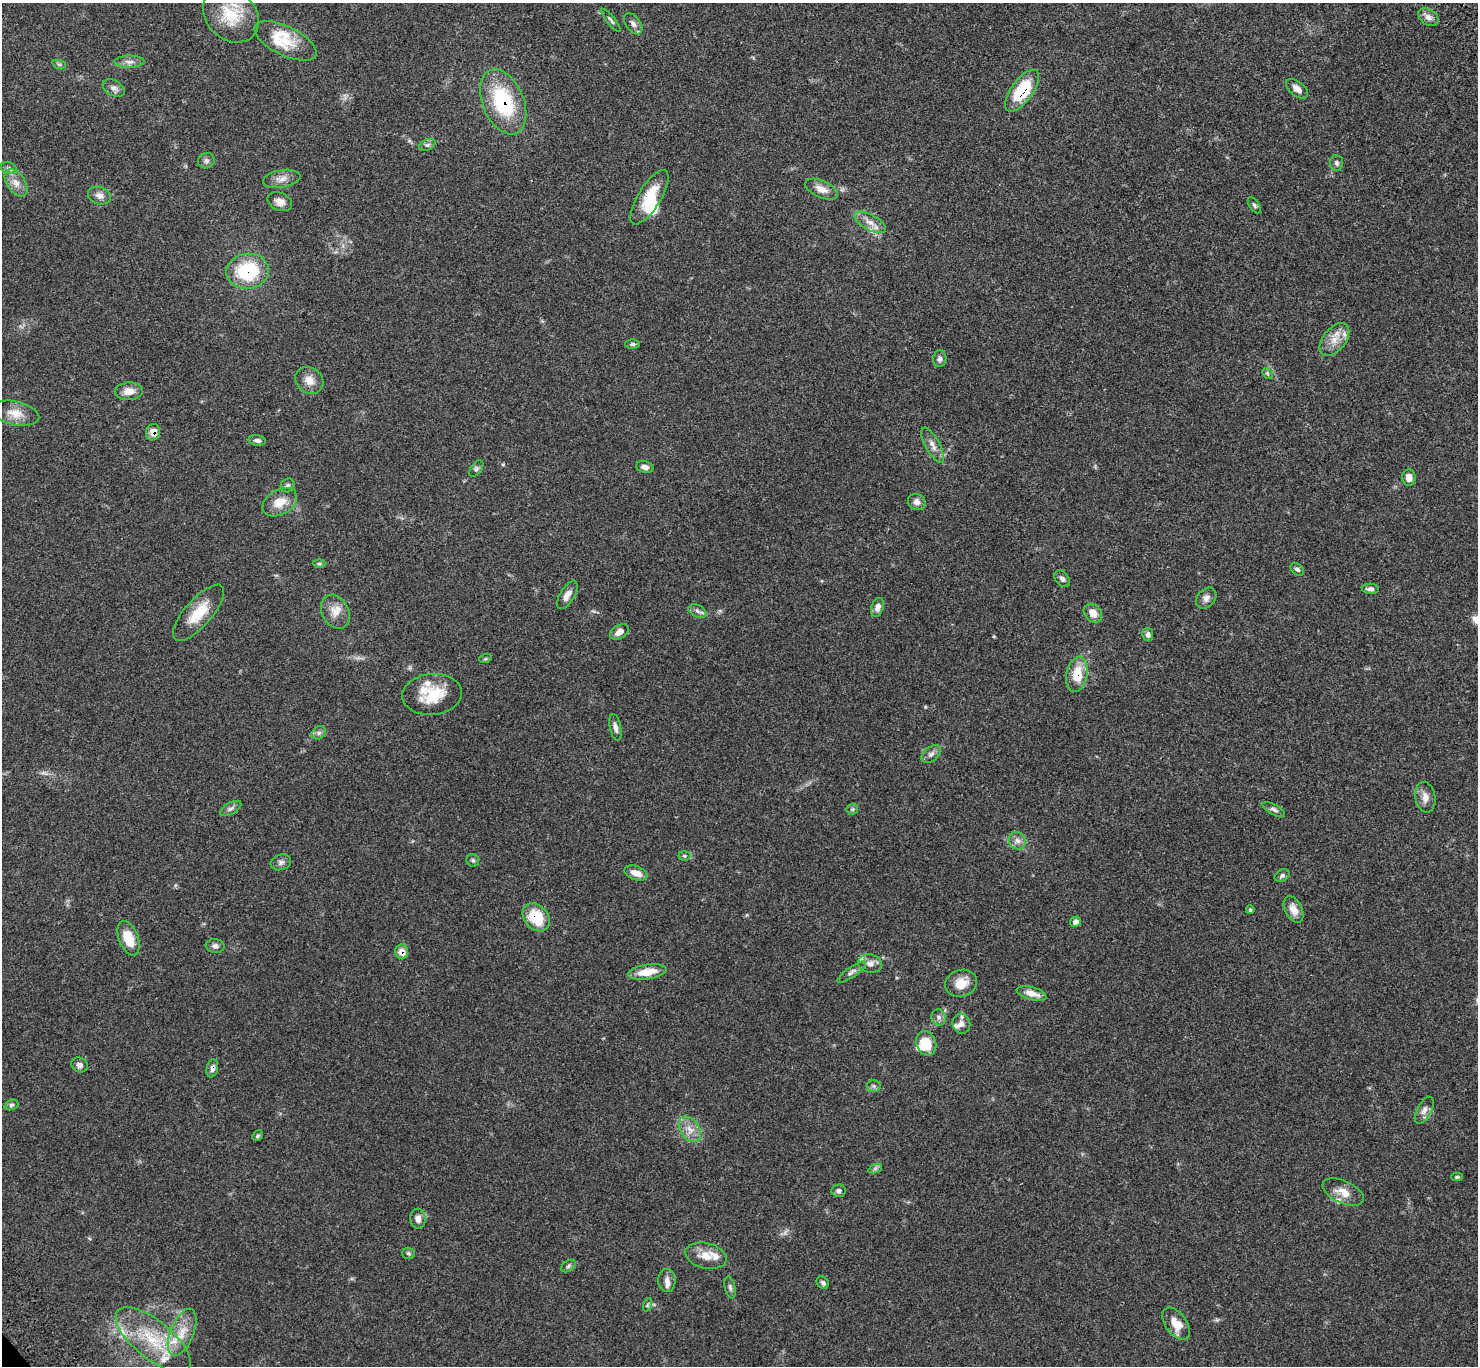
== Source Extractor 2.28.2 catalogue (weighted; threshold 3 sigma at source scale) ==
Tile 10 of 4 x 4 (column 2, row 3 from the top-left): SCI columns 1573-3048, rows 1606-2969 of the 6102 x 6074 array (HDU 1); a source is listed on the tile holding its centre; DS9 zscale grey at full resolution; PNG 1480 x 1368 px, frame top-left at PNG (2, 3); each listed source drawn as its Kron ellipse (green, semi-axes under 4 px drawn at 4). Shown black and unused: <1% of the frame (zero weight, under 3 of 4 exposures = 6% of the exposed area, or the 3 px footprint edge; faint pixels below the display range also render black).
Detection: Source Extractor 2.28.2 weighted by HDU 2 'WHT'; one run over the whole footprint, this tile lists its part. Background 0.0683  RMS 0.0056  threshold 0.025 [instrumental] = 3 sigma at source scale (4.5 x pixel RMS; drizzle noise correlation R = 1.50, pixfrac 1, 0.05/0.05 arcsec/px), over >= 5 px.
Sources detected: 120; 1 inside a brighter object's white glare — neither listed nor drawn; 13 inside a brighter listed object's ellipse — not listed separately; the other 106 listed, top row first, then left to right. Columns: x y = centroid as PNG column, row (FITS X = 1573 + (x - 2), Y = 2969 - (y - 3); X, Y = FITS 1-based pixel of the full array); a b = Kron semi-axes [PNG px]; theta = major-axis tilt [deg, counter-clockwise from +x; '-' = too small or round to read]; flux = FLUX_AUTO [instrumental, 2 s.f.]
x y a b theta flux
231 15 31 24 -43 20
1428 17 11 7 -36 2.9
611 20 14 4 -52 1.2
633 24 12 7 -54 2.7
285 41 34 14 -26 14
129 62 15 6 1 2.8
59 64 7 4 -18 0.93
114 88 12 7 -31 2.7
1297 89 13 7 -38 3.2
1022 91 24 11 54 27
503 102 34 20 -67 42
427 145 8 5 25 1.3
206 161 8 7 - 1.6
1337 163 8 6 -84 1.5
9 168 8 6 -18 1.5
282 179 19 8 9 4.3
16 183 15 9 -56 4.7
821 189 17 8 -24 5.3
99 195 12 8 -19 3.1
649 197 31 11 58 14
280 202 13 8 -25 3.8
1254 205 9 5 -56 1.1
870 222 17 7 -29 4.5
248 271 21 17 7 35
1334 340 19 11 51 7
633 344 7 5 0 1.1
940 359 8 6 84 1.8
1267 373 6 4 -46 0.91
309 380 15 13 -38 5.5
129 391 14 9 3 4.8
15 413 24 12 -12 7.5
153 432 8 7 - 4.6
257 440 8 5 -8 1.7
933 445 19 7 -61 4
645 467 9 5 -14 2.3
476 469 9 5 53 1.3
1409 477 8 6 -85 4
288 485 7 6 - 1.3
280 502 19 12 30 8.4
917 502 9 8 - 2.7
319 564 6 4 1 0.81
1297 569 8 5 -42 1.4
1062 579 9 6 -51 1.7
1370 589 8 5 -5 1.9
567 595 16 7 59 3.9
1206 598 12 8 48 2.7
877 607 10 6 71 3.1
697 611 9 6 -25 1.8
335 612 18 13 -62 6.3
198 613 35 13 49 15
1093 613 10 8 -48 5.4
619 632 10 6 34 3.3
1148 635 7 5 -81 2
485 659 6 4 18 0.62
1077 674 18 10 79 12
432 694 30 20 5 18
615 727 14 5 -78 2.4
319 733 7 6 - 1.5
931 754 11 7 40 2.2
1425 797 15 10 -80 4.3
231 808 12 5 30 1.7
852 809 6 5 - 0.86
1274 809 12 5 -27 1.7
1017 841 9 8 - 2.8
684 856 6 4 -3 0.89
473 860 6 6 - 1.1
281 862 10 7 17 2
636 873 12 7 -19 4.9
1282 876 8 5 31 1.4
1294 909 14 8 -63 5.5
1250 910 4 3 - 0.71
536 917 15 11 -49 18
1075 922 5 5 - 2.5
129 938 18 9 -69 12
215 946 9 7 -9 2
402 951 7 6 - 5.1
870 964 12 9 -10 3.8
647 972 19 7 8 10
852 972 17 5 35 2.2
961 983 16 13 17 7.9
1032 993 15 6 -15 5
939 1017 8 7 - 1.8
961 1024 10 9 - 2.9
926 1043 13 9 -69 12
79 1065 8 7 - 2.3
212 1068 9 5 79 2.1
874 1086 7 6 - 1.3
11 1105 7 5 18 1.1
1424 1110 15 7 61 2.9
690 1129 14 9 -57 5.3
258 1136 6 5 - 0.9
875 1169 7 4 19 1.1
1457 1177 6 4 1 0.81
839 1191 7 6 - 1.6
1343 1192 22 11 -24 6.6
418 1219 10 7 -86 3.2
409 1253 6 5 - 0.88
706 1256 21 12 -14 7.9
568 1266 8 5 37 1.1
667 1281 11 8 -88 2.8
823 1283 7 5 -48 1.2
730 1287 11 5 -77 1.6
647 1305 7 4 71 0.84
1176 1324 18 10 -53 7.8
182 1332 25 11 68 10
153 1340 46 19 -39 28
Overlapping masked pixels (flux is a lower limit): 8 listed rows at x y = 1022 91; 503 102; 248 271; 153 432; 1077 674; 536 917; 402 951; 212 1068